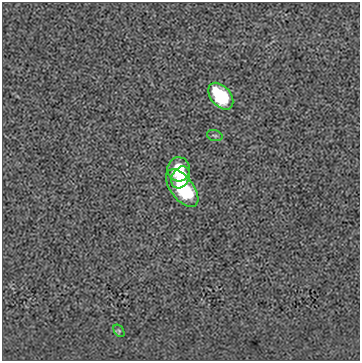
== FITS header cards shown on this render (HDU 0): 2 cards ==
NAXIS1  =                  358
NAXIS2  =                  359

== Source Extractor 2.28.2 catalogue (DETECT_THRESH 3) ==
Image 358 x 359 px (HDU 0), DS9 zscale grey, 1 PNG px = 1 image px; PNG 362 x 363 px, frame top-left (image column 1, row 359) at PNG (2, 2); each listed source drawn as its Kron ellipse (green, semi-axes under 4 px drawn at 4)
Background 0.00791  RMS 0.094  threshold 0.281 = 3 sigma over >= 5 px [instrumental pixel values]
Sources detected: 6; all 6 listed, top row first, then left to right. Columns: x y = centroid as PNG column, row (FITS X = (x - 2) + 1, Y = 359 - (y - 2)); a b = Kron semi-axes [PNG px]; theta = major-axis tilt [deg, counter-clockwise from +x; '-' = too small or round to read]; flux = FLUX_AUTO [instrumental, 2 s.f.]
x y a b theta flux
221 96 15 10 -49 390
215 136 8 5 -17 12
179 169 12 11 - 150
181 177 11 8 60 110
182 188 22 11 -53 380
119 331 7 4 -56 11